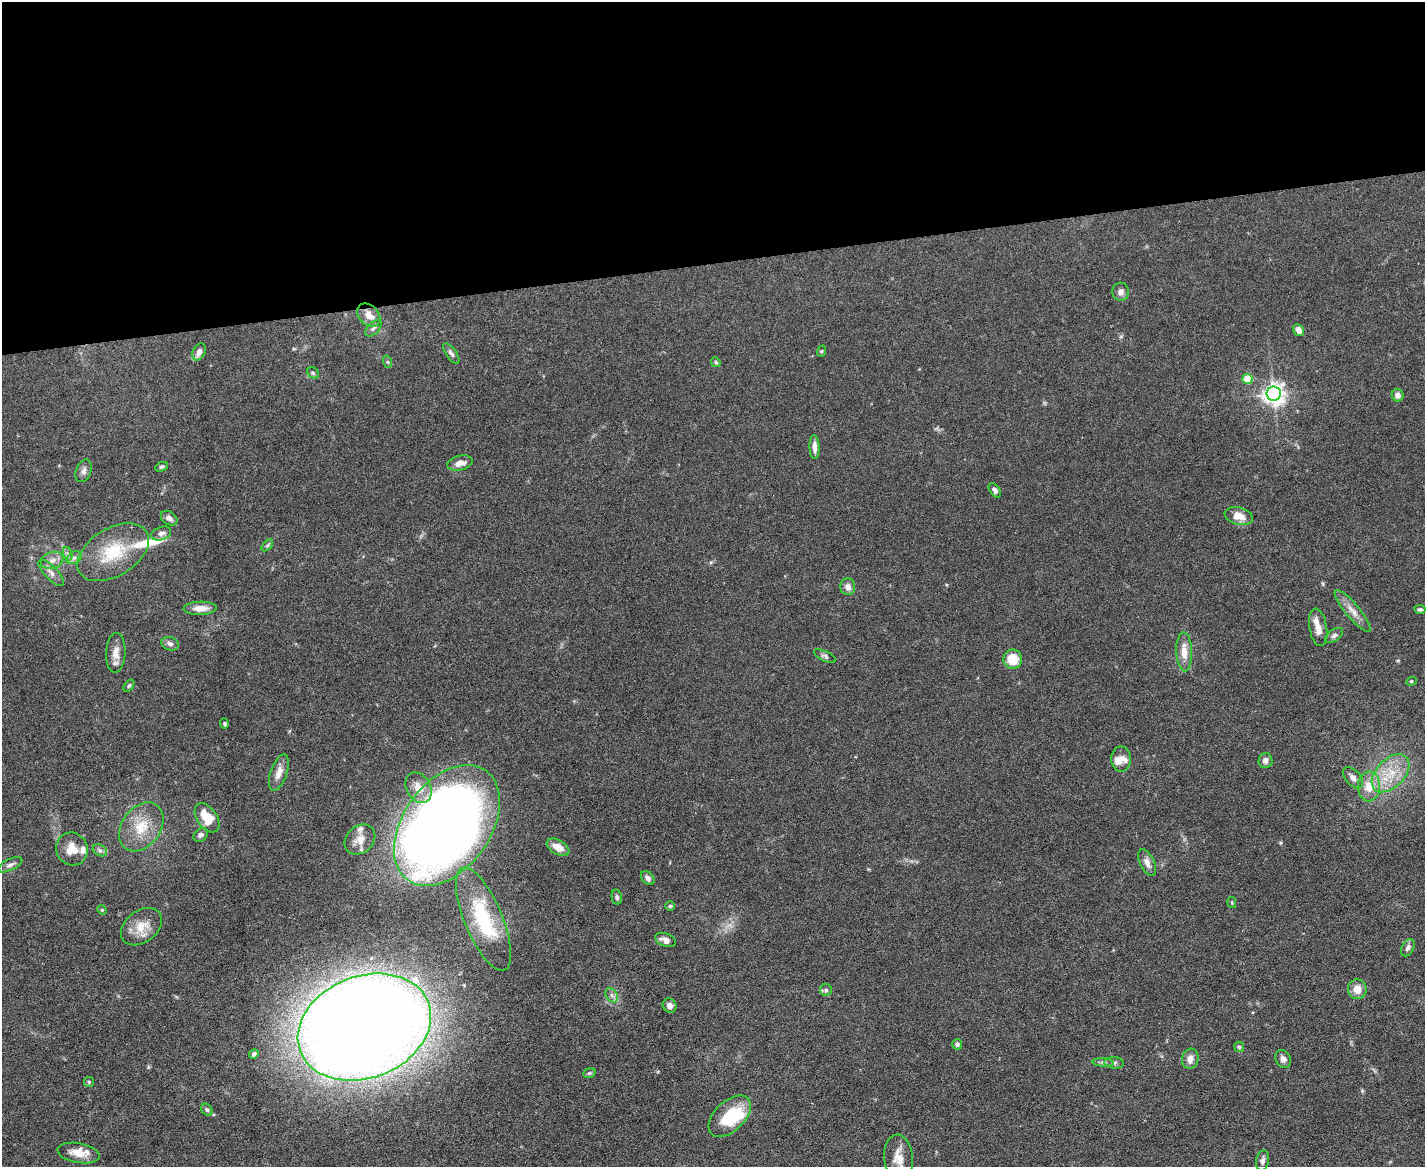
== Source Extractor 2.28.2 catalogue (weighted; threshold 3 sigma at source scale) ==
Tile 2 of 3 x 4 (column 2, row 1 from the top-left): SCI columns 1555-2977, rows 3496-4660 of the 4641 x 4660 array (HDU 1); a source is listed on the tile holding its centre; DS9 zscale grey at full resolution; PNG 1427 x 1169 px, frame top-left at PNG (2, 2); each listed source drawn as its Kron ellipse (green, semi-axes under 4 px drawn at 4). Shown black and unused: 22% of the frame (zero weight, under 5 of 9 exposures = <1% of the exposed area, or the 3 px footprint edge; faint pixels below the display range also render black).
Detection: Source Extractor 2.28.2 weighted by HDU 2 'WHT'; one run over the whole footprint, this tile lists its part. Background 0.0828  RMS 0.0041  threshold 0.0169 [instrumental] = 3 sigma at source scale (4.09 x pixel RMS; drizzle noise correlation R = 1.36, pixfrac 0.8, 0.05/0.05 arcsec/px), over >= 5 px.
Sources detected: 94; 2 inside a brighter object's white glare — neither listed nor drawn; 6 inside a brighter listed object's ellipse — not listed separately; the other 86 listed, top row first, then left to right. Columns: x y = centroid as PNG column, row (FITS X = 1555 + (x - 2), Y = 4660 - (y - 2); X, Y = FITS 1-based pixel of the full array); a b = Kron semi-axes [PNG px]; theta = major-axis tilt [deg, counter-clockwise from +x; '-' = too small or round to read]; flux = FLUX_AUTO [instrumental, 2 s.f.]
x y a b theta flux
1121 292 9 8 - 1.7
369 315 13 9 -44 4.1
373 328 10 6 45 1.1
1299 330 6 5 - 2.5
822 351 6 3 71 0.44
199 352 9 6 64 2.3
451 353 12 5 -55 1.2
388 362 6 4 -71 0.47
716 362 5 4 - 0.53
313 373 6 5 - 0.63
1247 379 5 5 - 11
1274 394 7 7 - 250
1398 395 6 6 - 2.1
814 447 12 5 -88 2.2
460 463 13 7 15 2.9
162 467 6 4 23 0.64
84 471 12 7 69 1.6
995 490 8 4 -55 1.4
1239 516 14 8 -14 4.4
169 518 9 6 -36 1.7
161 533 10 6 21 1.7
267 545 7 4 46 0.69
113 552 39 24 32 20
68 554 7 4 -71 0.94
74 558 8 6 29 1.4
52 560 11 8 20 2.5
51 573 17 6 -47 2.3
848 587 8 7 - 2
200 608 16 6 2 3.5
1420 609 5 4 - 0.81
1353 611 26 7 -50 3.9
1318 627 19 9 -81 3.9
1334 635 10 5 37 1.1
170 644 9 6 -19 1.3
1184 652 19 8 -88 5.3
116 653 20 9 87 3.5
825 656 12 5 -27 0.99
1013 659 10 9 - 8.2
1411 681 5 4 - 0.44
129 686 7 4 52 0.59
224 724 5 4 - 0.5
1121 759 12 10 -90 2.5
1265 760 7 7 - 1.7
279 773 19 8 71 3.8
1391 773 23 14 46 11
1353 778 12 7 -49 2
1369 786 15 11 88 6.5
419 788 16 12 -61 5.8
207 818 16 10 -55 9.3
447 825 67 43 54 600
141 827 27 19 54 11
201 835 8 6 38 1.2
360 840 17 13 43 4.6
558 847 12 7 -29 4.2
72 849 16 15 - 5.9
100 850 7 5 -30 1.1
1147 863 14 7 -64 2.5
10 865 13 5 25 1.4
648 878 8 5 -49 1.5
617 897 7 5 -79 0.82
1232 903 5 4 - 0.47
670 906 5 5 - 0.52
102 910 5 4 - 0.41
483 919 55 19 -67 25
141 927 23 16 37 6.9
665 940 11 6 -22 2.4
1408 948 9 6 63 1.4
1357 989 10 9 - 4.1
826 990 6 6 - 0.89
612 995 8 5 -58 1.3
670 1005 7 6 - 1.9
364 1027 69 51 21 990
957 1044 5 5 - 0.99
1239 1047 5 5 - 0.64
254 1054 5 4 - 0.94
1190 1059 10 8 74 3
1283 1059 9 7 -60 1.6
1103 1062 10 4 -4 1.1
1114 1063 10 5 -4 1.1
589 1073 6 4 20 0.59
89 1082 5 5 - 0.56
207 1110 6 5 - 0.7
730 1116 25 15 43 17
79 1153 21 10 -10 5.9
898 1158 23 14 -85 6.5
1262 1160 10 6 78 1.5
Isophote crosses this tile's border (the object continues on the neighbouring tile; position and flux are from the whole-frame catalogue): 1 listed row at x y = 898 1158